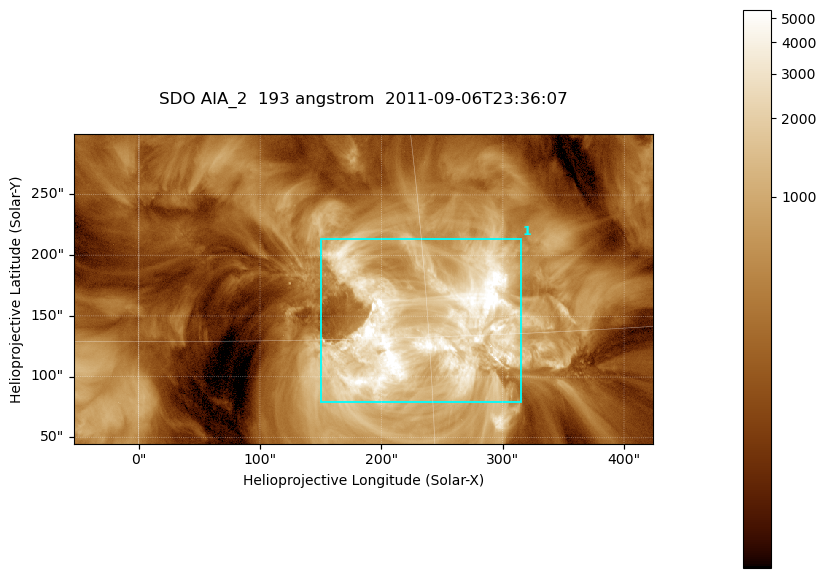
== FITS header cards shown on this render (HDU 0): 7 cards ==
TELESCOP= 'SDO     '           /
INSTRUME= 'AIA_2   '           /
WAVELNTH=                  193 /
WAVEUNIT= 'angstrom'           /
DATE-OBS= '2011-09-06T23:36:07.84' /
CTYPE1  = 'HPLN-TAN'           /
CTYPE2  = 'HPLT-TAN'           /

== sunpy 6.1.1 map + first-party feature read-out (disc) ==
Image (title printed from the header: SDO AIA_2  193 angstrom  2011-09-06T23:36:07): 794 x 424 px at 0.601 arcsec/px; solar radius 952 arcsec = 1585 px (partial field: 4.3% of the solar disc is inside the frame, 100% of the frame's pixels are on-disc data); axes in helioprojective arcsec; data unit not stated in the header (colour bar unlabelled)
Pointing: header CRPIX1/2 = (2043.76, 2047.55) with CRVAL1/2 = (0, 0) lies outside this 794 x 424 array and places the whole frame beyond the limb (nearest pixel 1.29 R_sun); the SolarSoft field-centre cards XCEN/YCEN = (185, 172.4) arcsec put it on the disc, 1733 arcsec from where CRPIX/CRVAL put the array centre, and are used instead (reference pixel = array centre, CRVAL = XCEN/YCEN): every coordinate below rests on XCEN/YCEN
Orientation: roll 0.0564 deg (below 1 deg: not rotated)
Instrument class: DISC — disc imager (sunpy class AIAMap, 193 A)
Bright regions (active regions / flare kernels): reference = the on-disc median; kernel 7 px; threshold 5 sigma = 1493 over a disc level ~381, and >= 1.15x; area >= 336 px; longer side >= 5 px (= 3 arcsec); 1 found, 1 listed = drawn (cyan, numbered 1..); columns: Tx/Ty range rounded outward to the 2 arcsec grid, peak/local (2 s.f.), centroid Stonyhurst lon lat
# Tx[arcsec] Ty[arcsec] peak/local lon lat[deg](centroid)
1 150..316 78..214 23 +15 +15